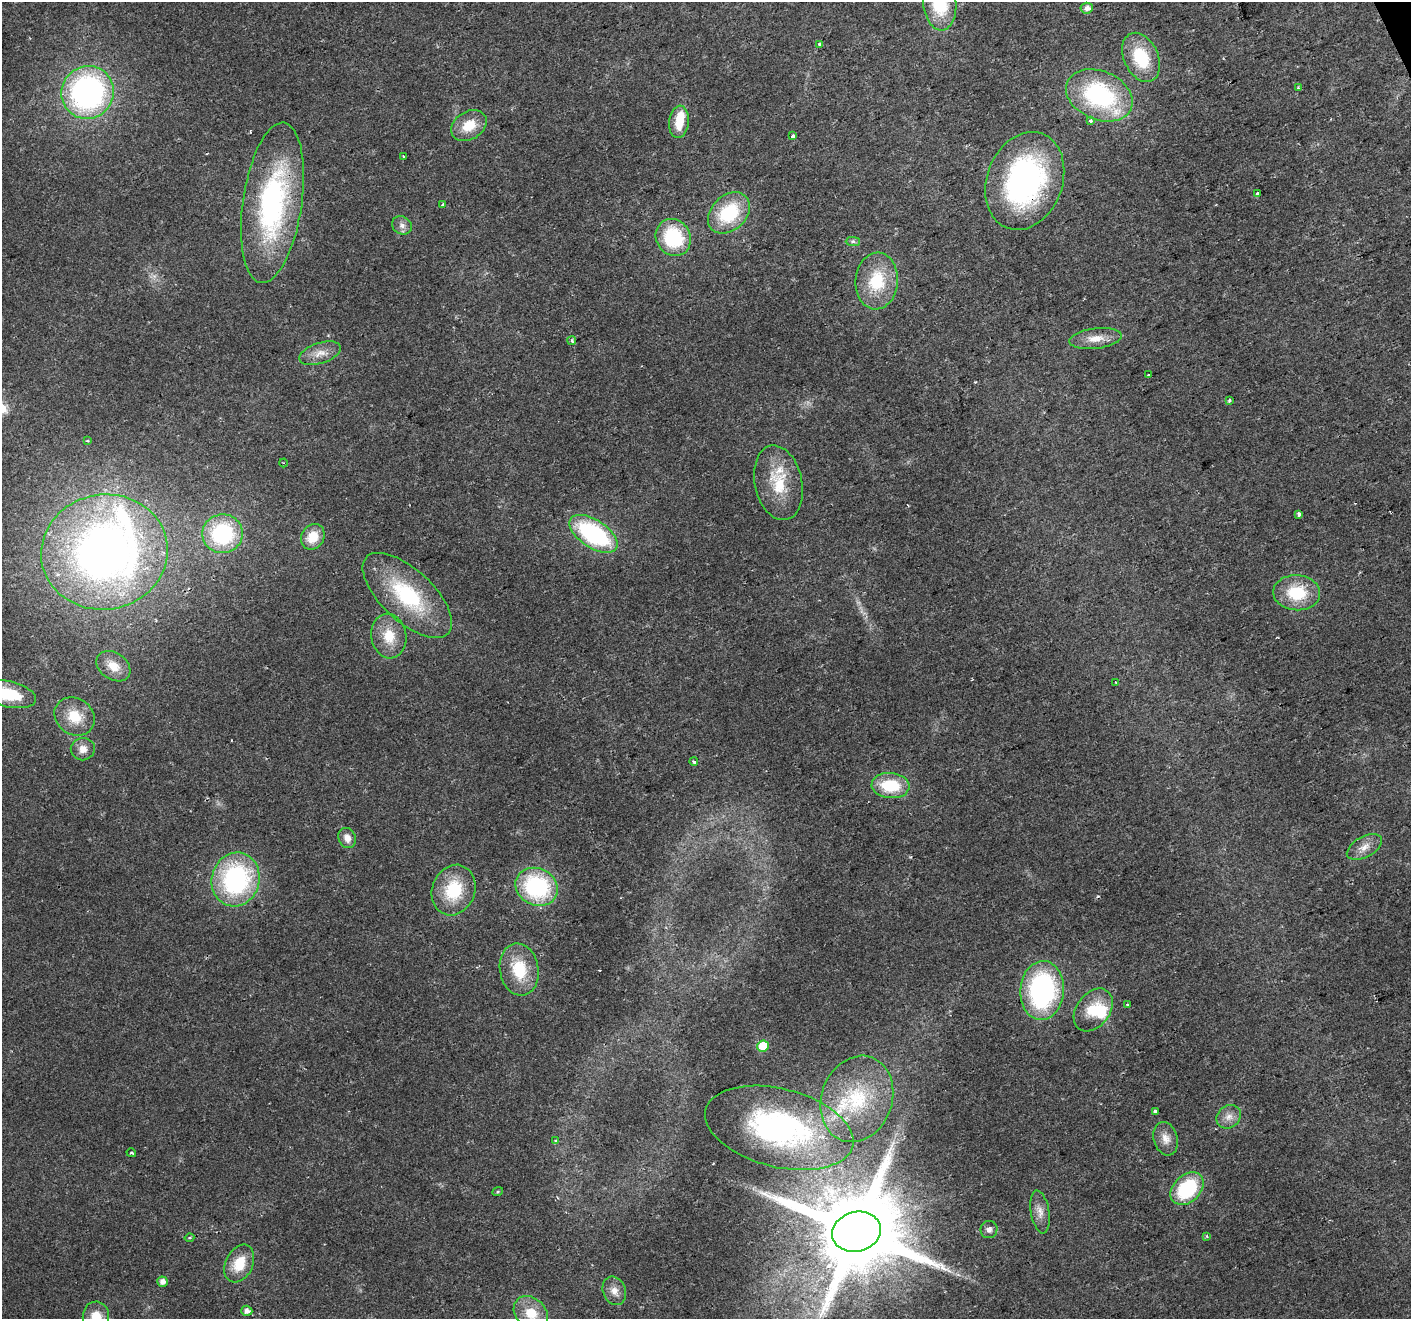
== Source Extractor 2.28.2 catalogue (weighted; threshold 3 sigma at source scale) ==
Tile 10 of 4 x 4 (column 2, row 3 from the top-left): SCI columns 1411-2819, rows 1462-2778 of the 5638 x 5498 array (HDU 1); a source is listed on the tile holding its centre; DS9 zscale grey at full resolution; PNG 1413 x 1321 px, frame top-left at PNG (2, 2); each listed source drawn as its Kron ellipse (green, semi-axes under 4 px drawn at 4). Shown black and unused: <1% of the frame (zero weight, under 2 of 3 exposures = <1% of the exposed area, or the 3 px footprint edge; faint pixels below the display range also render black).
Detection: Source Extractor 2.28.2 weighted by HDU 2 'WHT'; one run over the whole footprint, this tile lists its part. Background 0.026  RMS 0.0035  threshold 0.0158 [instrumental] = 3 sigma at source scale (4.5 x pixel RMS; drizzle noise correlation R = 1.50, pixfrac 1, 0.0396/0.0396 arcsec/px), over >= 5 px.
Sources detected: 80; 1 too faint to see at this stretch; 2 inside a brighter object's white glare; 1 cosmic-ray / hot-pixel residue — neither listed nor drawn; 2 inside a brighter listed object's ellipse — not listed separately; the other 74 listed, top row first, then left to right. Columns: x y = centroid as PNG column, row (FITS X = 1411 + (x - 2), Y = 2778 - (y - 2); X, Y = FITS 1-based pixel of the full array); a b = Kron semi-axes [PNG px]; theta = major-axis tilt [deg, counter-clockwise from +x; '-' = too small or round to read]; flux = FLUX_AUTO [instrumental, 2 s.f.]
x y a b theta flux
940 3 27 16 -84 21
1087 8 6 5 - 2.4
819 44 4 3 - 1.2
1141 57 26 17 -65 18
1298 88 4 3 - 0.61
88 92 27 26 - 97
1099 95 35 24 -23 45
1091 121 4 3 - 1.2
679 122 16 10 84 7.9
469 126 19 14 32 8
793 136 3 3 - 1.2
403 156 3 3 - 0.52
1025 181 50 37 69 81
1257 193 4 3 - 2.5
272 203 81 29 82 75
442 204 4 3 - 0.37
729 213 24 17 43 22
402 225 10 8 -32 1.9
673 237 19 17 -57 25
853 241 7 4 -1 0.83
877 281 28 21 85 16
1095 339 26 10 6 5.5
572 341 4 3 - 1.8
320 353 21 10 18 4.3
1148 375 3 2 - 0.24
1229 400 4 3 - 0.62
87 441 3 3 - 0.45
283 463 4 4 - 0.41
778 483 38 23 -78 16
1299 514 4 4 - 1.3
222 534 20 19 - 34
594 534 27 14 -33 47
313 537 13 11 58 7.3
104 552 63 57 10 230
1297 593 23 17 -4 15
407 595 56 26 -43 34
389 636 22 17 -80 9.1
113 666 18 13 -35 5.2
1116 682 3 2 - 0.4
8 694 28 13 -13 15
75 716 21 18 -35 9.5
83 749 12 11 - 3.3
694 762 4 3 - 0.85
890 786 19 12 -4 15
347 838 10 8 -65 2.8
1364 847 19 10 29 3.8
236 879 27 24 74 57
536 887 22 18 -27 42
454 890 26 21 69 17
519 970 26 19 -80 14
1042 990 29 21 86 64
1127 1004 2 2 - 0.32
1093 1010 24 16 53 11
763 1046 6 5 - 10
857 1099 44 35 70 32
1155 1112 4 3 - 1.1
1229 1117 13 11 40 2.9
779 1128 76 39 -14 81
1166 1139 17 12 -73 3.8
556 1140 4 3 - 0.51
131 1153 5 3 - 0.46
1187 1189 19 13 44 25
498 1192 6 4 21 0.44
1040 1212 22 9 -81 3.5
989 1230 9 8 - 1.5
856 1232 25 20 15 6900
1207 1236 4 3 - 0.45
189 1238 5 3 - 0.43
239 1264 20 13 64 8.9
163 1282 5 5 - 2.1
614 1291 15 11 -67 3.2
247 1311 5 5 - 1.9
531 1313 19 15 -44 8.3
96 1317 15 13 -89 6.6
Overlapping masked pixels (flux is a lower limit): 1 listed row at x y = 1025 181
Isophote crosses this tile's border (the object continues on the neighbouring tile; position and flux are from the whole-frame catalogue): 4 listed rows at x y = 940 3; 8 694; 531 1313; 96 1317